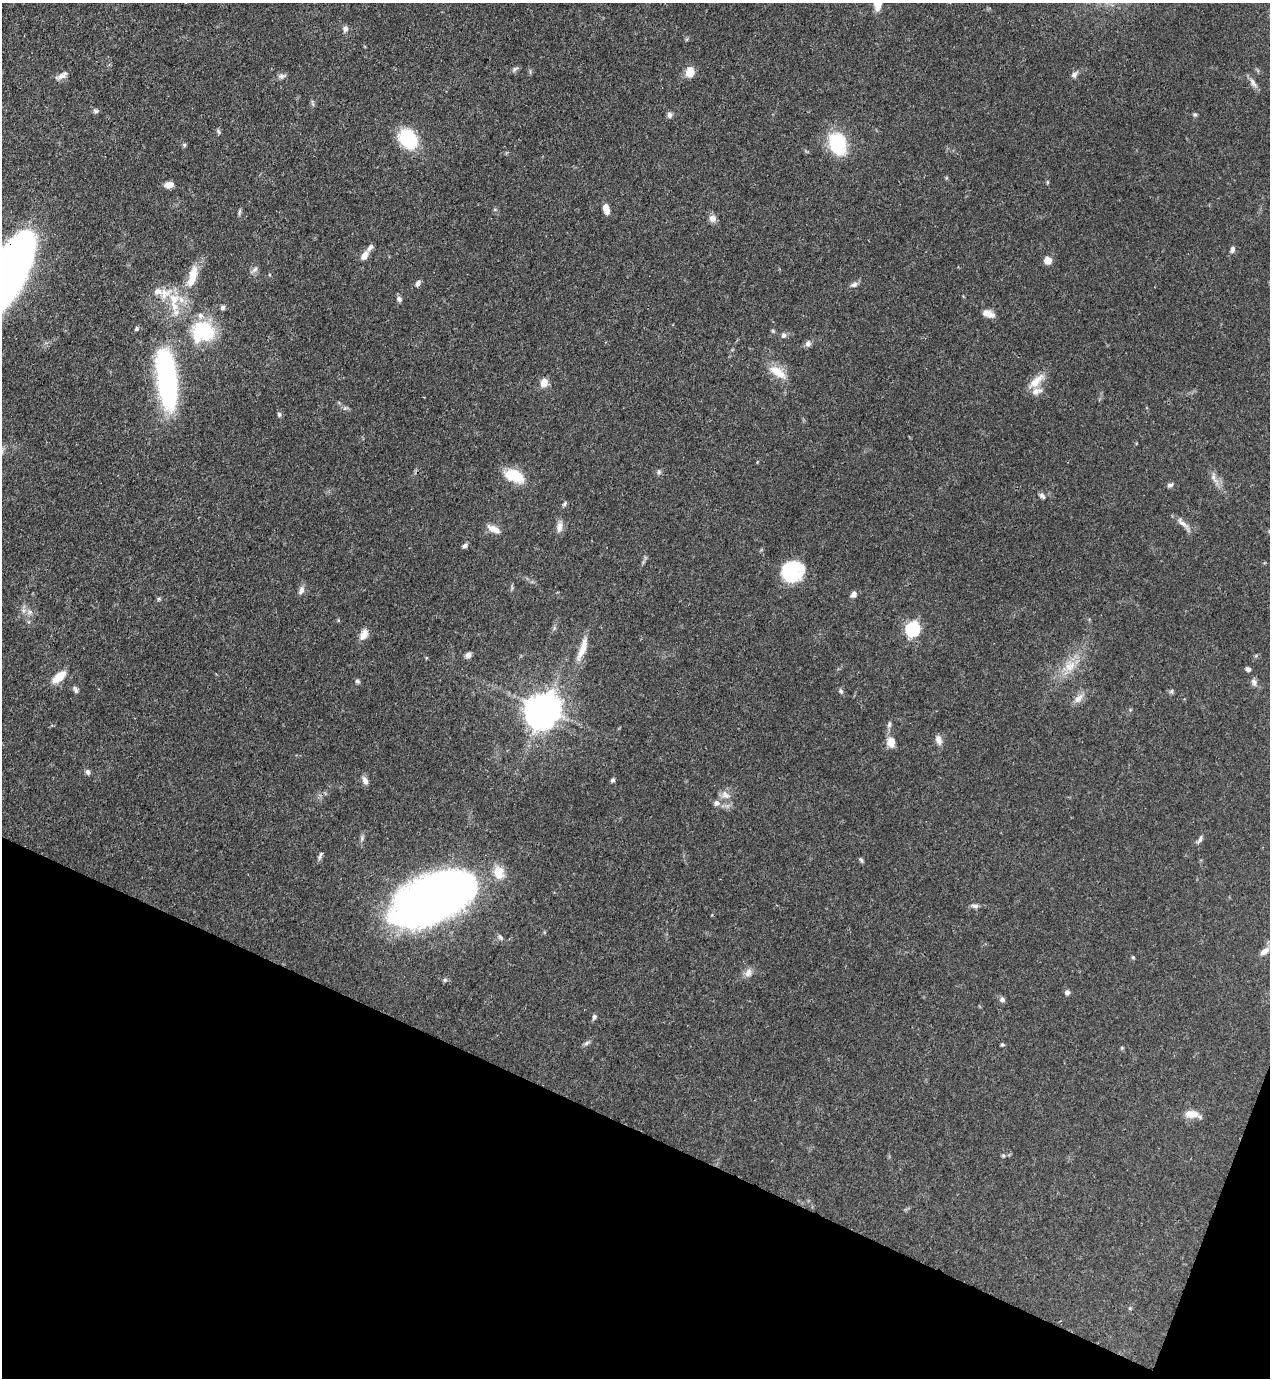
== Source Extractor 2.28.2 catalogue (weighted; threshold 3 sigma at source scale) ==
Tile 15 of 4 x 4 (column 3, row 4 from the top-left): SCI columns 2757-4024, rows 41-1416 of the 5646 x 5587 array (HDU 1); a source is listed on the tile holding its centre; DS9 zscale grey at full resolution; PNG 1272 x 1380 px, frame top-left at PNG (2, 3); no overlay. Shown black and unused: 19% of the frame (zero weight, under 3 of 4 exposures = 7% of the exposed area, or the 3 px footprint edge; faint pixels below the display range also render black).
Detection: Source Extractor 2.28.2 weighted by HDU 2 'WHT'; one run over the whole footprint, this tile lists its part. Background 0.071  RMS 0.0036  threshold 0.0161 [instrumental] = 3 sigma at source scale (4.5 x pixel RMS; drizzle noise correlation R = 1.50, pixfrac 1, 0.05/0.05 arcsec/px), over >= 5 px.
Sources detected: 106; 3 inside a brighter object's white glare — not listed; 6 inside a brighter listed object's ellipse — not listed separately; the other 97 listed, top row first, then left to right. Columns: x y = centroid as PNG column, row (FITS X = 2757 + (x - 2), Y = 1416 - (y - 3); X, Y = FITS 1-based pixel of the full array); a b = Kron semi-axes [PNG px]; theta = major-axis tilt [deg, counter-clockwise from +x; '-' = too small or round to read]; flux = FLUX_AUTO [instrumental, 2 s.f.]
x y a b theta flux
345 29 8 6 79 1.2
515 69 10 5 34 0.88
690 72 10 8 85 4.8
1074 75 9 6 43 1.2
62 76 17 7 27 1.9
282 76 8 7 - 1.3
1253 83 15 6 -58 1.8
96 111 8 5 -16 0.77
670 115 8 6 -89 1.1
1195 115 6 5 - 0.54
218 132 9 3 -69 0.48
408 139 13 10 -55 35
838 144 28 19 -71 18
184 145 6 5 - 0.51
169 185 9 6 14 2.7
606 209 10 6 -74 3.4
239 212 7 4 72 0.62
713 218 9 8 - 2
1232 249 8 5 78 1.2
364 256 11 7 60 2.8
1047 261 7 7 - 3.1
255 269 9 6 41 1.1
193 276 32 11 74 8.1
4 277 65 23 61 440
418 283 9 5 62 1.1
854 285 10 6 24 1.3
158 291 10 9 - 2.1
174 299 16 14 -27 7.6
399 299 8 6 -53 1
222 307 6 6 - 0.87
988 314 16 8 -20 2.5
137 329 6 5 - 0.55
205 331 28 21 -48 20
773 331 6 4 -71 0.46
783 335 8 7 - 1.1
808 344 8 7 - 1.3
778 372 25 11 -33 5.9
166 374 70 20 -83 81
1036 381 26 9 44 4.8
544 382 10 8 66 3.3
345 408 6 5 - 0.67
279 414 7 5 -75 0.72
659 472 6 6 - 0.82
514 476 19 11 -21 12
1214 477 17 6 -65 2.3
1170 485 9 5 8 0.86
1042 496 9 5 -52 0.96
564 504 8 5 50 0.63
1183 523 22 6 -42 2.4
559 527 15 7 84 2.2
494 529 18 7 -25 2.9
465 546 7 5 41 1
791 572 21 19 -64 19
301 590 10 6 64 1.6
854 594 8 7 - 1.4
158 599 6 4 89 0.48
23 611 7 4 71 0.87
913 629 7 7 - 47
364 634 13 8 62 3.3
582 648 33 8 70 5.7
468 655 7 6 - 1.3
1070 666 18 12 38 5.8
1248 669 5 5 - 1.1
59 677 13 7 40 7.8
357 681 6 5 - 0.72
1254 682 10 6 -69 1.3
75 690 10 5 -67 0.93
841 691 7 5 -47 0.7
1171 691 6 5 - 0.64
1079 698 15 9 46 2.5
544 709 10 9 - 470
889 724 9 5 76 0.94
939 740 13 8 -75 2.1
891 742 12 9 -84 3.6
88 772 7 5 -87 1.1
365 780 11 6 -66 1.7
613 780 6 5 - 0.65
726 795 13 9 -21 2.4
716 803 8 7 - 1.4
1200 839 10 5 69 1
320 856 13 4 67 0.93
861 860 7 4 -59 0.57
499 873 19 14 -73 5.5
434 898 56 28 25 410
975 906 11 5 -4 1.1
501 937 9 5 -46 0.87
1264 951 13 7 36 2.3
1133 957 5 5 - 0.41
748 973 12 9 61 2.1
445 980 5 5 - 0.57
1067 992 6 6 - 1.1
1002 1000 7 6 - 0.97
594 1017 6 5 - 0.92
586 1043 8 5 28 0.85
1002 1044 5 5 - 0.55
1191 1114 19 10 -4 3.8
1003 1156 6 4 -1 0.51
Overlapping masked pixels (flux is a lower limit): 1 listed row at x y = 4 277
Isophote crosses this tile's border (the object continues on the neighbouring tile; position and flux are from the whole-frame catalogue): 1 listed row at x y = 4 277